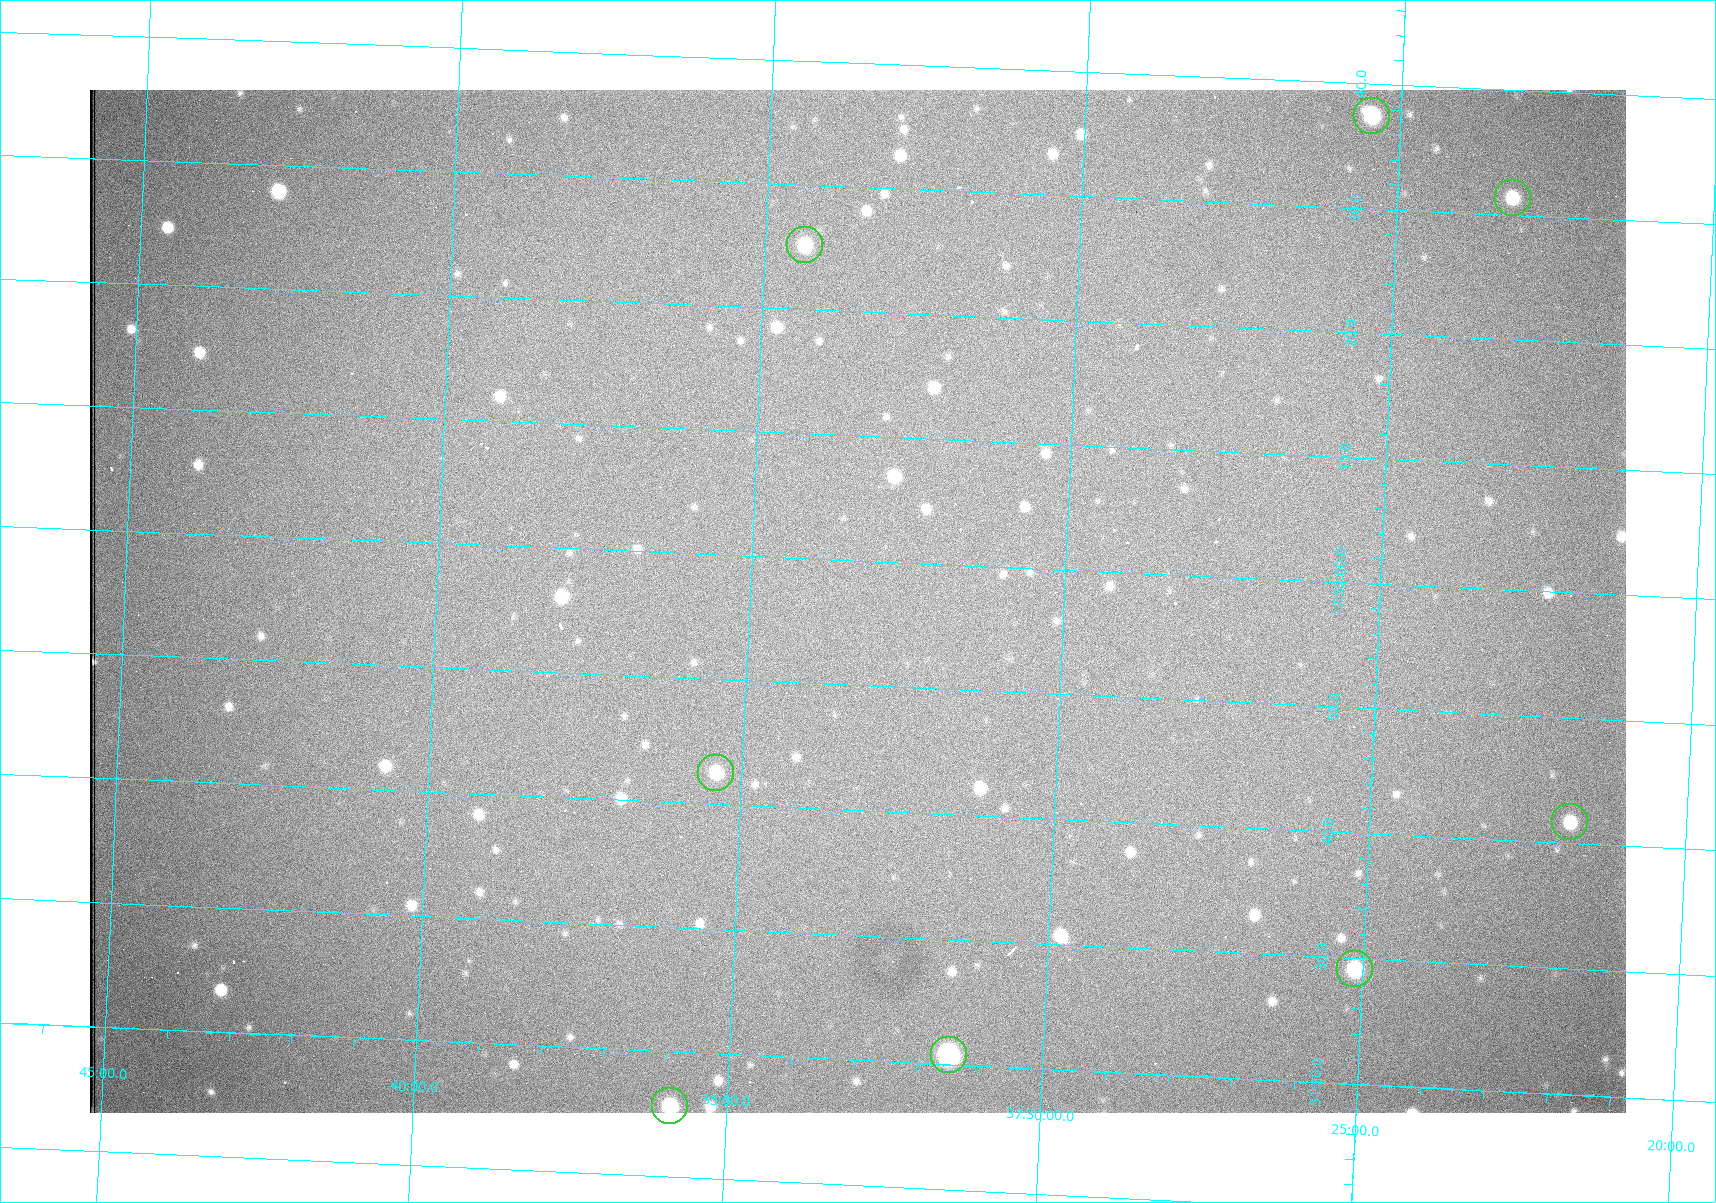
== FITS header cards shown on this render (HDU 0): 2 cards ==
NAXIS1  =                 1536 /fastest changing axis
NAXIS2  =                 1023 /next to fastest changing axis

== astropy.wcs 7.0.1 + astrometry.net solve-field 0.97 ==
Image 1536 x 1023 px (HDU 0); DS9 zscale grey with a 90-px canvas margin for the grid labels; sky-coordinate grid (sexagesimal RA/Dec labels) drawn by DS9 from the SOLVED WCS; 8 Tycho-2 reference stars matched to detected sources circled (green)
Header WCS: RA---TAN/DEC--TAN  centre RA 17:51:57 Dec +37:33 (267.99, +37.55 deg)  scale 0.958 arcsec/px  FOV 24.5' x 16.3'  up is +87 deg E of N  parity flipped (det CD > 0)
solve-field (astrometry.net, Tycho-2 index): VERIFIED the header's WCS against the Tycho-2 star catalogue (8 matches, 0 conflicts) and refined it, rather than solving blind
Solved WCS: RA---TAN-SIP/DEC--TAN-SIP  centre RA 17:51:57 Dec +37:33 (267.99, +37.55 deg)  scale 0.956 arcsec/px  FOV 24.5' x 16.3'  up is +87 deg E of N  parity flipped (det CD > 0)
The solver's refit moves the header's centre by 0.97 arcsec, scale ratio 0.9979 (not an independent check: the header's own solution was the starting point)
Tycho-2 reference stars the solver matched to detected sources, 8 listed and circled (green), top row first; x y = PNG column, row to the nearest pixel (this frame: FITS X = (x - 90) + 1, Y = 1023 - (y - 90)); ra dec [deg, ICRS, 3 dp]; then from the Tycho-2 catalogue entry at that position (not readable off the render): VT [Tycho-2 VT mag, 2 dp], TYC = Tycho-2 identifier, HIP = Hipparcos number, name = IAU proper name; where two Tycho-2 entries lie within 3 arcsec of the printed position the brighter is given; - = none
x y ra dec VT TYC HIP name
1372 116 268.156 +37.424 11.25 2620-712-1 - -
1513 198 268.131 +37.386 12.62 2620-526-1 - -
805 245 268.105 +37.573 11.82 3089-995-1 - -
716 773 267.927 +37.590 11.84 3089-1137-1 - -
1570 822 267.924 +37.364 11.94 2620-391-1 - -
1355 969 267.871 +37.419 11.35 2620-812-1 - -
949 1055 267.836 +37.525 9.96 3089-889-1 - -
670 1106 267.815 +37.598 11.54 3089-1081-1 - -